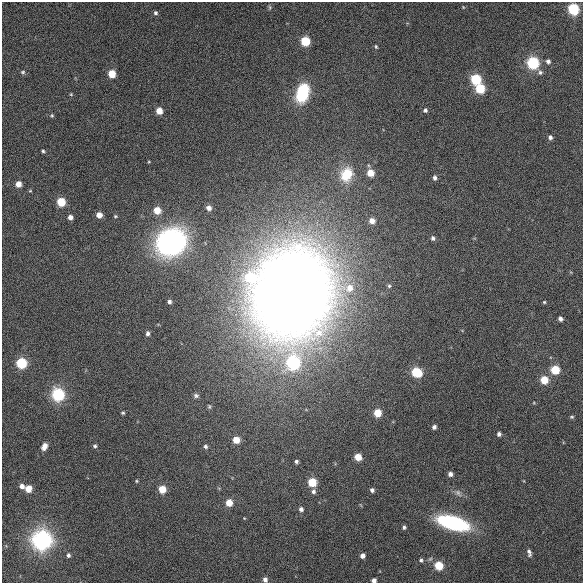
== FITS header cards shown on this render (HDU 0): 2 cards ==
NAXIS1  =                  581 /
NAXIS2  =                  581 /

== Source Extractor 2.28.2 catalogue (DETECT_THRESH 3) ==
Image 581 x 581 px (HDU 0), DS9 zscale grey, 1 PNG px = 1 image px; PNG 585 x 585 px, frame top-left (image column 1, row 581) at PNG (2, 2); no overlay
Background 929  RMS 31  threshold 92.3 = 3 sigma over >= 5 px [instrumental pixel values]
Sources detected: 84; all 84 listed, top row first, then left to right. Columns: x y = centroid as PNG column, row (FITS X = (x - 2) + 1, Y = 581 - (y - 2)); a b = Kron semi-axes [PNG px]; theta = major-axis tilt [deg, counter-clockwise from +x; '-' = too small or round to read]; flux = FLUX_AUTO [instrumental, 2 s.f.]
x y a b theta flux
270 7 6 4 -88 2.7e+03
463 7 5 3 - 1.6e+03
573 9 7 6 - 1.1e+05
155 13 5 5 - 4.2e+03
305 41 6 6 - 7.9e+04
376 47 5 4 - 2.3e+03
548 61 6 5 - 5.7e+03
533 63 7 7 - 1.3e+05
23 72 6 5 - 3.5e+03
540 72 7 6 - 5.1e+03
112 74 6 5 - 3.9e+04
476 79 7 6 - 1.0e+05
480 88 6 6 - 8.2e+04
302 93 18 11 73 1.1e+05
71 94 4 4 - 2.1e+03
425 110 5 5 - 4.7e+03
159 111 6 5 - 2.3e+04
52 115 5 5 - 2.7e+03
550 137 5 5 - 6.1e+03
43 151 4 3 - 3.1e+03
149 162 4 3 - 1.8e+03
370 173 6 6 - 2.9e+04
346 174 18 15 67 5.6e+04
435 178 6 4 -87 5.7e+03
18 184 6 5 - 1.5e+04
30 191 5 3 - 1.8e+03
61 202 6 5 - 5.8e+04
209 208 6 6 - 1.1e+04
157 210 6 6 - 3.1e+04
99 215 5 5 - 1.7e+04
115 216 5 4 - 2.5e+03
70 217 5 5 - 1.0e+04
372 221 6 6 - 1.6e+04
433 238 5 5 - 4.9e+03
171 242 23 20 28 5.6e+05
250 277 9 8 - 7.4e+04
389 286 5 5 - 3.0e+03
349 288 11 10 - 2.5e+04
292 293 63 53 71 5.1e+06
169 302 4 4 - 4.9e+03
544 302 4 3 - 2.3e+03
560 319 4 4 - 6.9e+03
148 333 5 4 - 6.1e+03
21 363 6 6 - 1.3e+05
293 363 17 14 78 1.5e+05
555 370 6 6 - 6.9e+04
417 372 7 6 - 1.0e+05
544 380 6 5 - 4.7e+04
58 394 8 8 - 1.4e+05
196 395 7 6 - 5.5e+03
209 406 7 5 -75 3.6e+03
123 413 4 3 - 2.8e+03
378 413 6 5 - 4.3e+04
572 417 5 4 - 2.9e+03
434 427 5 4 - 6.6e+03
499 434 4 4 - 5.9e+03
236 440 6 6 - 2.9e+04
44 446 7 5 67 1.3e+04
95 446 5 4 - 3.6e+03
205 446 6 5 - 5.1e+03
358 457 5 5 - 3.3e+04
296 461 4 3 - 4.2e+03
450 474 5 4 - 9.2e+03
136 481 4 4 - 2.3e+03
312 482 6 5 - 6.7e+04
22 486 5 5 - 9.0e+03
28 489 6 5 - 2.5e+04
162 489 5 5 - 3.9e+04
372 490 5 4 - 6.3e+03
313 491 7 6 - 5.9e+03
458 493 11 7 -50 8.4e+03
229 503 6 5 - 3.0e+04
301 509 4 4 - 6.7e+03
244 518 4 3 - 1.4e+03
453 523 28 11 -16 2.5e+05
404 527 5 5 - 4.1e+03
42 540 11 11 - 3.9e+05
529 553 9 5 -78 6.2e+03
68 555 5 4 - 4.3e+03
362 556 5 4 - 8.5e+03
421 560 5 4 - 3.7e+03
439 565 6 6 - 6.0e+04
265 579 6 5 - 8.3e+03
374 580 4 4 - 7.8e+03
At the frame edge (FLAGS 8, measured only in part): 2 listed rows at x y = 265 579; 374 580